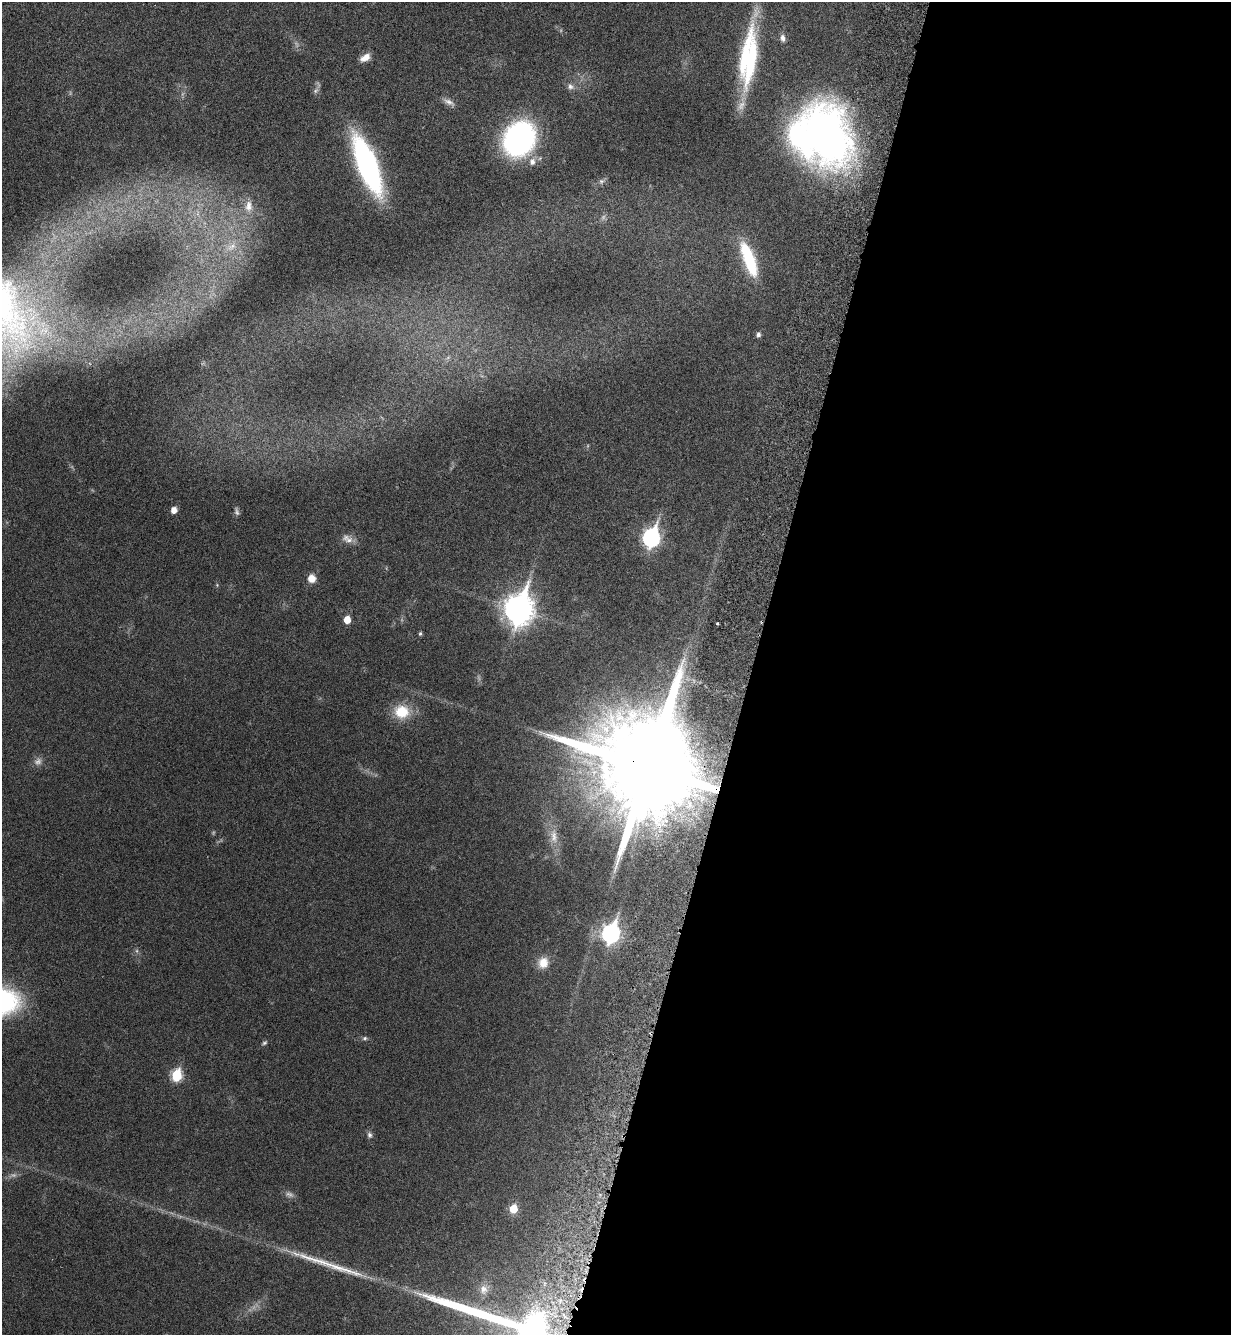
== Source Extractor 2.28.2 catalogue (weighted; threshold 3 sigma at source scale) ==
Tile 12 of 4 x 4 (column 4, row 3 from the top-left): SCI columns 3911-5139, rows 1409-2741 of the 5486 x 5479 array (HDU 1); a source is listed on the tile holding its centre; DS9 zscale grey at full resolution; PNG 1233 x 1337 px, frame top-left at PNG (2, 2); no overlay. Shown black and unused: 39% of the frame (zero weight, under 3 of 6 exposures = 5% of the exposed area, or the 3 px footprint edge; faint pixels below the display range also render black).
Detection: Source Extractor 2.28.2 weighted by HDU 2 'WHT'; one run over the whole footprint, this tile lists its part. Background 0.0331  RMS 0.0029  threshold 0.012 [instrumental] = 3 sigma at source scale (4.09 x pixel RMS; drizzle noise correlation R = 1.36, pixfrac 0.8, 0.05/0.05 arcsec/px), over >= 5 px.
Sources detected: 52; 10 too faint to see at this stretch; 2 inside a brighter object's white glare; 3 long thin detections or spike segments (spike, bleed or trail) — not listed; the other 37 listed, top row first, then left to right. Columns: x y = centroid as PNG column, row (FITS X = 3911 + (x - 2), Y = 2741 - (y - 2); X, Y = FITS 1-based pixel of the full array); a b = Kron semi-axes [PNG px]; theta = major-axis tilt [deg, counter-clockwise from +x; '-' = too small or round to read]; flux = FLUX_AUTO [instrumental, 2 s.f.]
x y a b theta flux
782 38 9 6 -81 1.2
365 58 12 7 30 2.2
751 60 81 13 82 24
570 86 10 9 - 1.2
316 91 9 6 48 0.79
449 102 17 6 -29 1.4
826 135 57 42 -75 140
519 139 26 21 58 70
532 162 8 7 - 1.5
367 165 44 14 -69 73
601 181 8 7 - 0.75
249 206 19 11 89 3.5
231 247 18 10 35 3.6
749 260 42 12 -70 15
3 304 112 51 -73 63
758 335 6 5 - 0.9
174 510 5 5 - 2.3
651 537 10 7 74 73
347 539 17 10 -28 2
312 578 9 9 - 2.6
217 585 5 4 - 0.28
519 609 12 9 76 350
347 620 5 5 - 3.9
717 623 3 3 - 0.41
420 634 6 4 73 0.41
402 712 20 18 -6 7.1
648 767 31 25 -27 9600
554 836 20 9 -87 2.9
611 933 9 7 71 91
543 963 14 13 - 3.4
365 1038 6 5 - 0.49
264 1043 7 4 21 0.45
177 1075 7 6 - 18
369 1135 8 6 -73 0.75
513 1209 6 5 - 6.2
483 1289 12 11 - 1.6
531 1332 64 34 66 62
Overlapping masked pixels (flux is a lower limit): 1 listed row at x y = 648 767
Isophote crosses this tile's border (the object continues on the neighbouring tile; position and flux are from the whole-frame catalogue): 2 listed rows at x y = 3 304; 531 1332